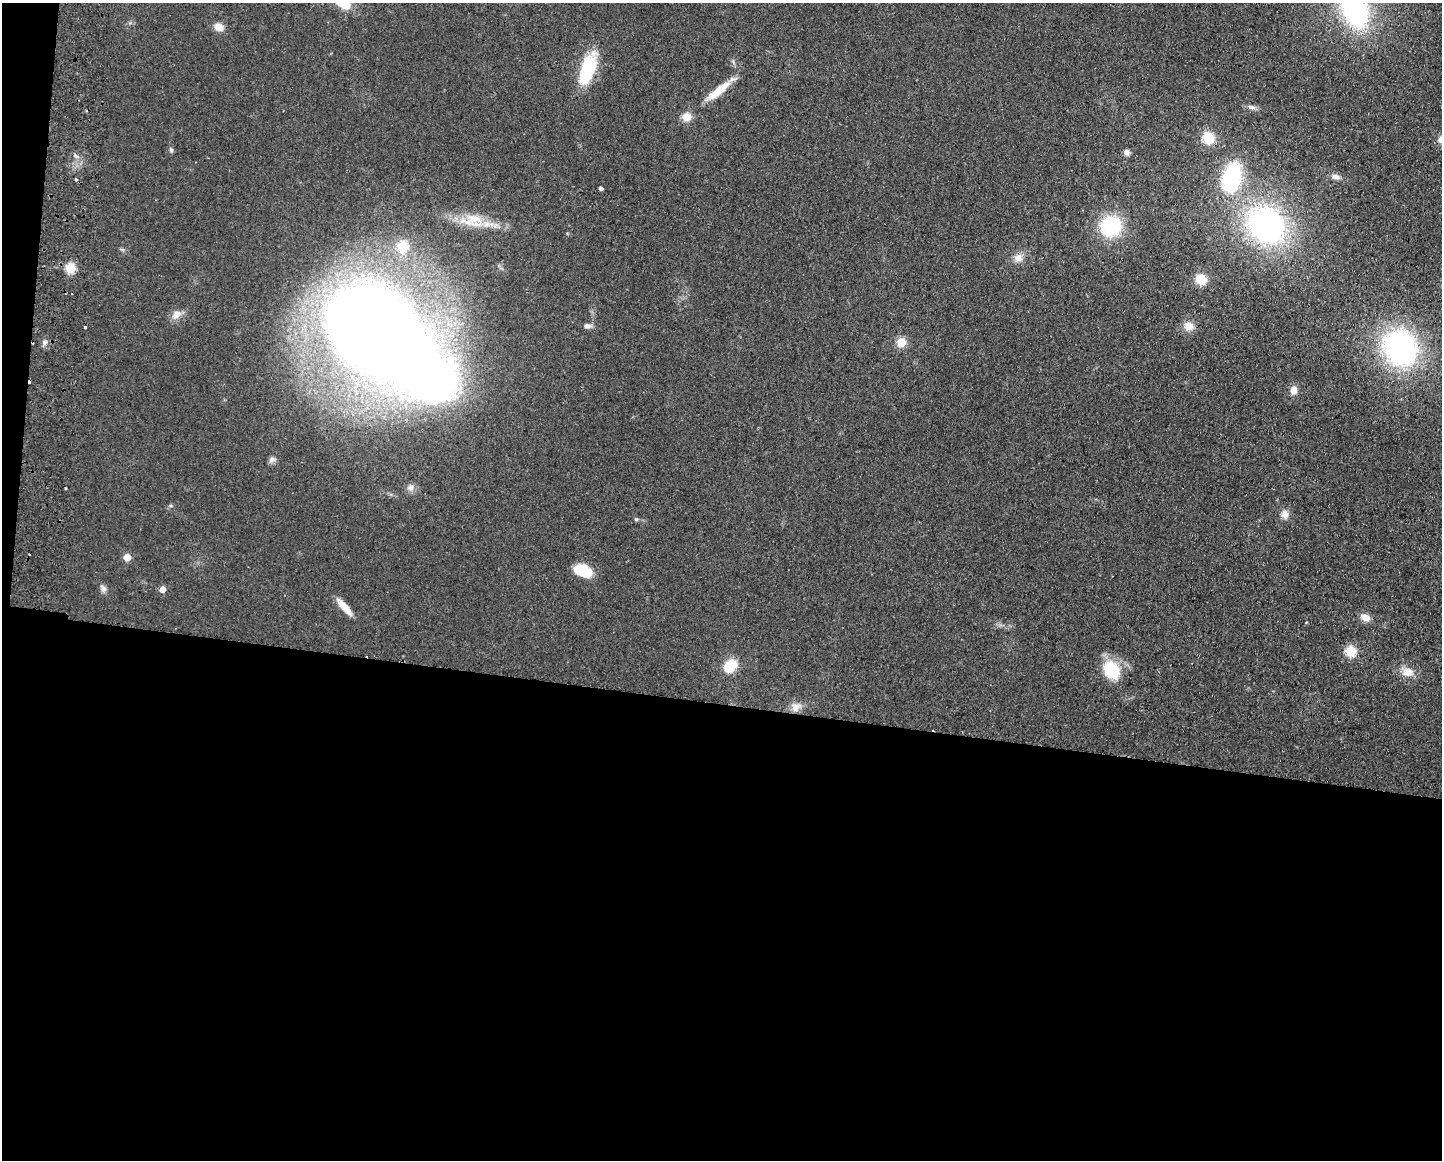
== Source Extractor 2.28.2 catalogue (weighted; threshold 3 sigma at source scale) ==
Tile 10 of 3 x 4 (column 1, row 4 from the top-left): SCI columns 169-1608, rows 9-1166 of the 4768 x 4648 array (HDU 1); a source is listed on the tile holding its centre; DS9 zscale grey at full resolution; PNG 1444 x 1162 px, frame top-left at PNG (2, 3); no overlay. Shown black and unused: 41% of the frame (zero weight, under 2 of 3 exposures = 3% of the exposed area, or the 3 px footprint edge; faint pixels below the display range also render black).
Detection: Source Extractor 2.28.2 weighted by HDU 2 'WHT'; one run over the whole footprint, this tile lists its part. Background 0.0805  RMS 0.0096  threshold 0.0432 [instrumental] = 3 sigma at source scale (4.5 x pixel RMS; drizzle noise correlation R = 1.50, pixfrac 1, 0.05/0.05 arcsec/px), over >= 5 px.
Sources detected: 52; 1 inside a brighter object's white glare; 4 cosmic-ray / hot-pixel residue — not listed; the other 47 listed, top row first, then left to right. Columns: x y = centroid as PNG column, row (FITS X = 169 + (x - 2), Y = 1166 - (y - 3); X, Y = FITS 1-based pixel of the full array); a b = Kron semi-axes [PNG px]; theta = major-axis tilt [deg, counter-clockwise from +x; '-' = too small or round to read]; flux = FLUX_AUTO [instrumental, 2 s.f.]
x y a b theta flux
343 3 18 11 -32 21
1355 8 35 22 -71 200
219 27 11 9 -21 8.8
588 68 39 15 71 54
719 90 35 9 38 22
1252 107 10 7 -18 4
686 117 10 10 - 10
1208 138 12 10 -62 24
171 150 6 5 - 1.8
1127 153 8 7 - 3.6
1231 177 27 17 75 93
1336 177 13 7 -6 5
76 179 4 3 - 1.4
601 188 4 3 - 2.4
473 220 38 20 -4 35
1266 225 44 35 -43 240
1111 226 20 19 - 71
402 247 6 6 - 56
123 250 6 4 -46 1.7
1018 258 11 10 - 8.4
70 268 5 5 - 54
1201 279 10 8 -30 21
176 315 14 10 40 8.3
587 326 11 6 -3 3.9
1189 326 10 9 - 11
85 327 3 3 - 3.2
377 333 107 65 -39 2300
901 342 10 9 - 13
44 343 7 4 72 2.3
1400 348 30 26 -60 240
1293 390 11 8 83 7.4
272 459 10 8 22 3.8
410 487 10 10 - 4.9
1285 514 12 9 -83 6.9
636 519 6 5 - 1.6
127 557 5 5 - 14
582 571 19 11 -21 27
103 588 10 7 -62 3.8
162 589 5 5 - 10
344 607 26 7 -49 12
1365 617 11 8 -29 9.1
1306 623 4 3 - 0.76
1350 651 6 5 - 70
730 666 14 11 42 28
1111 670 18 14 -53 48
1408 672 17 13 1 12
796 707 15 11 29 8.8
Isophote crosses this tile's border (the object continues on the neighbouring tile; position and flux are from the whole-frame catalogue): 2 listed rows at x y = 343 3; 1355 8